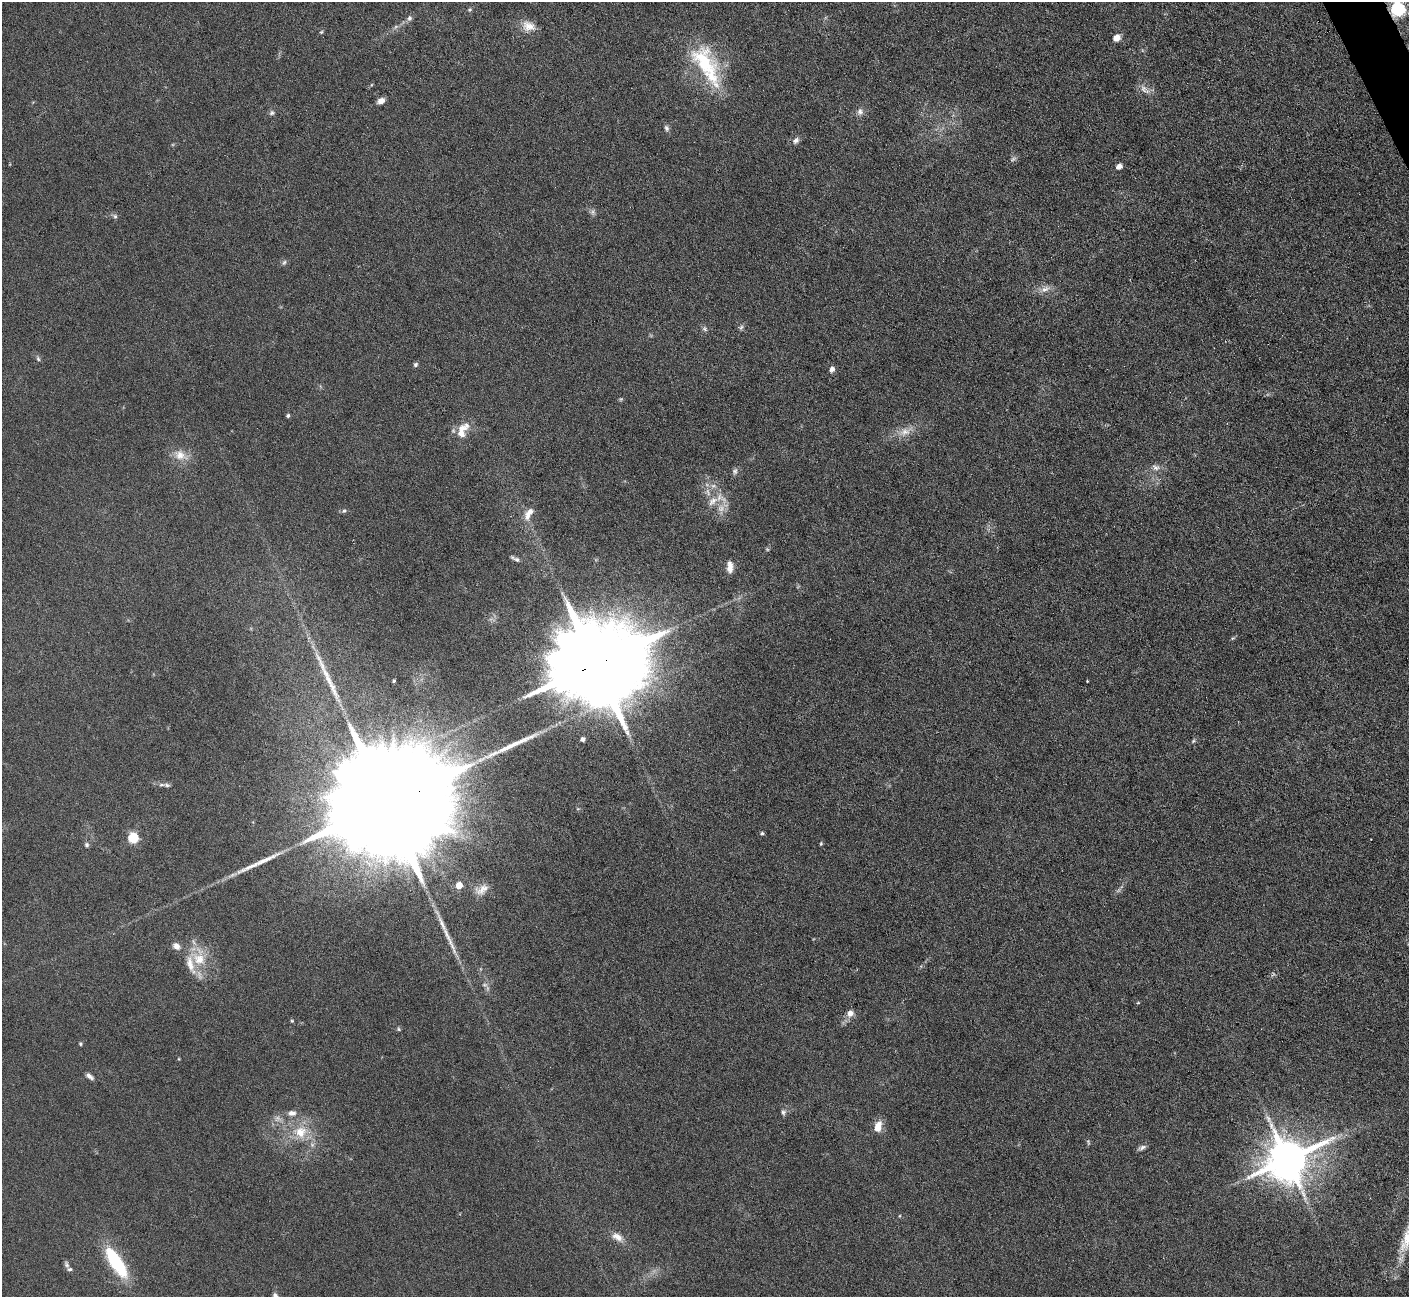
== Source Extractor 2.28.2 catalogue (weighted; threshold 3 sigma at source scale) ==
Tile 10 of 4 x 4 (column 2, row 3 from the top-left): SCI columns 1408-2814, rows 1579-2873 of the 5627 x 5613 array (HDU 1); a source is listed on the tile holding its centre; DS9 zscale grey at full resolution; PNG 1411 x 1299 px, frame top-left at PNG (2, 2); no overlay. Shown black and unused: <1% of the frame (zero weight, under 3 of 6 exposures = <1% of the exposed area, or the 3 px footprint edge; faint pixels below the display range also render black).
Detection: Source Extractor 2.28.2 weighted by HDU 2 'WHT'; one run over the whole footprint, this tile lists its part. Background 0.109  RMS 0.0089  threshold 0.0365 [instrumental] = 3 sigma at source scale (4.09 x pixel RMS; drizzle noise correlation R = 1.36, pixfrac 0.8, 0.05/0.05 arcsec/px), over >= 5 px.
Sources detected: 87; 9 too faint to see at this stretch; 2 inside a brighter object's white glare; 4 long thin detections or spike segments (spike, bleed or trail) — not listed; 4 inside a brighter listed object's ellipse — not listed separately; the other 68 listed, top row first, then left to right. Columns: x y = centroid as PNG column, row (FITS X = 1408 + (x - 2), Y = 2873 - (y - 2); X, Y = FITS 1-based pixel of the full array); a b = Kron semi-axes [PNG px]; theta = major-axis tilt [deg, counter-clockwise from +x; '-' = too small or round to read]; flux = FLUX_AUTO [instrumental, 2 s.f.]
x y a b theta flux
470 9 6 3 19 1.1
1398 9 6 6 - 190
409 18 8 7 - 2.6
528 26 17 12 -24 9.7
321 32 5 4 - 0.98
1117 38 7 6 - 7.3
704 63 53 27 -57 66
1144 89 14 7 -48 5.4
381 101 8 5 28 5.5
860 112 9 8 - 3.9
272 113 7 6 - 2
666 128 8 6 -66 2.4
796 140 10 7 45 3.2
1119 166 7 5 34 4
593 212 8 6 -23 2.3
115 216 7 6 - 1.7
284 262 8 5 62 1.7
1045 289 14 8 22 5.9
741 327 8 6 52 1.9
704 329 8 6 -52 2
38 359 7 5 -63 1.6
415 365 7 5 48 1.7
832 369 7 6 - 3.4
288 416 4 4 - 1.6
462 428 21 10 26 10
905 432 19 11 23 10
180 455 21 13 -24 12
1156 467 11 8 -28 4.1
735 471 9 6 81 2.6
713 501 18 10 37 10
344 511 6 5 - 1.6
529 514 19 9 60 8.6
517 560 10 6 -21 2.6
730 567 14 7 -90 6.7
1233 638 6 4 18 1.1
596 664 27 20 19 22000
394 681 3 3 - 1.1
1087 681 3 2 - 0.56
583 739 4 4 - 2.2
1193 741 6 4 45 1.3
167 785 11 6 -16 2.7
382 806 61 22 22 73000
762 833 5 4 - 1.5
133 838 5 5 - 65
821 844 4 3 - 1.1
87 845 7 6 - 1.9
459 885 5 4 - 17
482 889 20 11 30 8.5
176 946 9 7 -38 5.1
199 958 28 20 -88 25
485 985 8 5 6 2.2
1138 1003 5 3 - 0.77
850 1013 9 8 - 5.9
292 1021 5 4 - 0.93
399 1029 6 4 -25 1.2
80 1044 5 4 - 1.1
179 1059 4 3 - 0.73
90 1076 10 5 -36 3.4
783 1112 7 6 - 2.3
292 1113 12 8 3 5
878 1127 11 7 74 12
300 1132 20 18 5 23
1142 1148 11 5 23 2.8
1287 1159 13 12 - 3600
617 1237 16 9 -31 7.4
1408 1237 53 13 69 30
116 1262 29 10 -57 70
67 1265 8 6 -62 2.3
Overlapping masked pixels (flux is a lower limit): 3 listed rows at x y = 1398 9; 596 664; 382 806
Isophote crosses this tile's border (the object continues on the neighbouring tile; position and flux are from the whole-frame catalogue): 2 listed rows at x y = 1398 9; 1408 1237